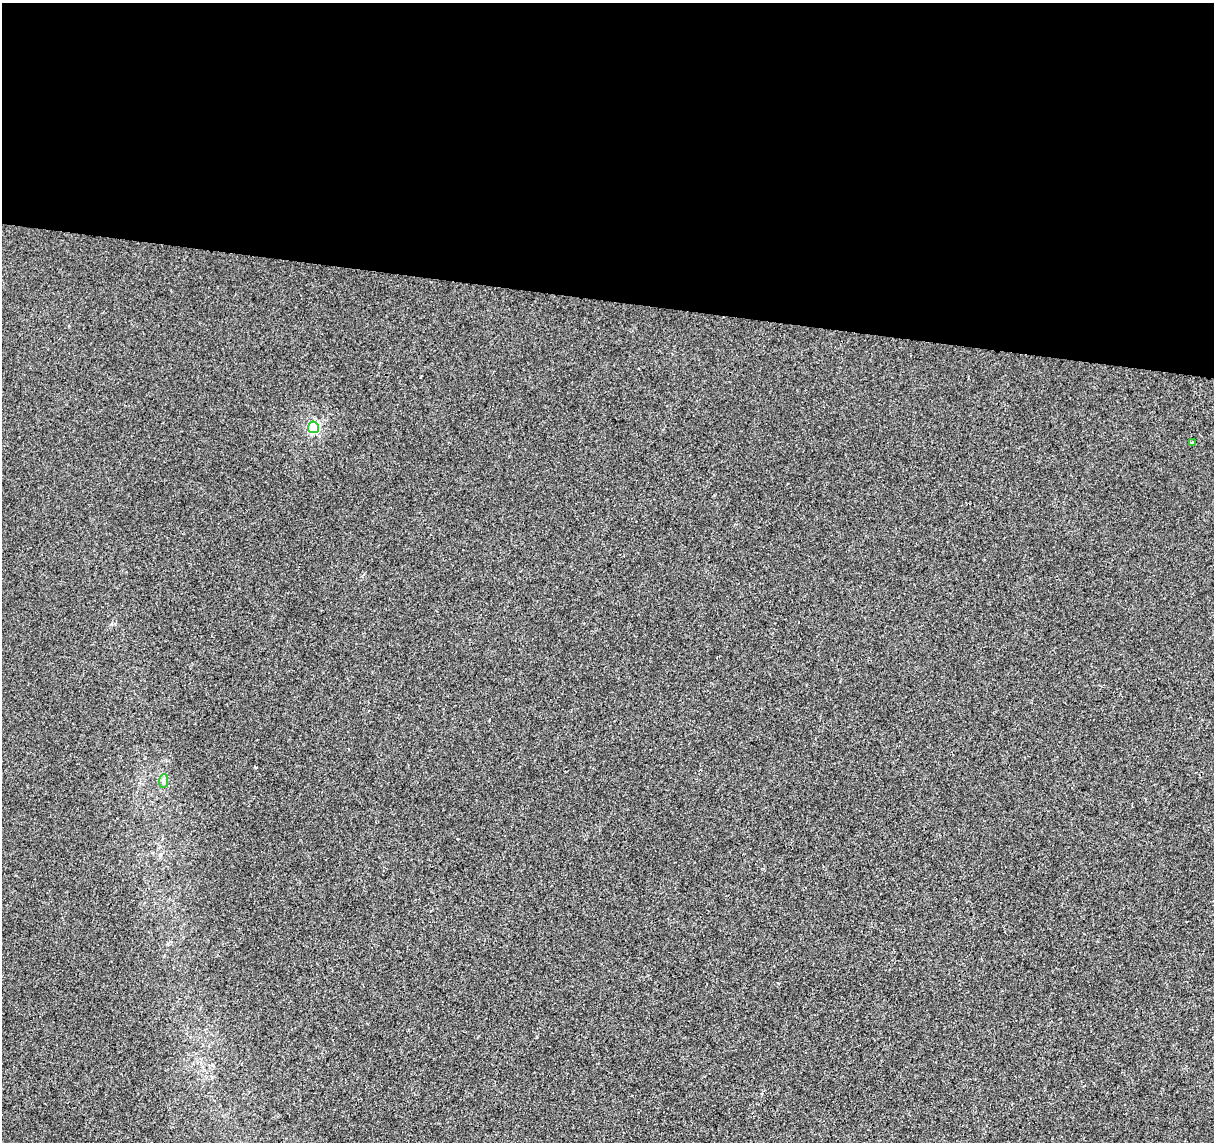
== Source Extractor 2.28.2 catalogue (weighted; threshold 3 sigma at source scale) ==
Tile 3 of 4 x 4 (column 3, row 1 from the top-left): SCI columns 2434-3645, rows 3703-4842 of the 4858 x 5067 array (HDU 1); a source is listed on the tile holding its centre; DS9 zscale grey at full resolution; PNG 1216 x 1144 px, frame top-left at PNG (2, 3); each listed source drawn as its Kron ellipse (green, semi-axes under 4 px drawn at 4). Shown black and unused: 26% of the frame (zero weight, under 2 of 3 exposures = <1% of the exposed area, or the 3 px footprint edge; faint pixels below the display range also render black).
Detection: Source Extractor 2.28.2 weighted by HDU 2 'WHT'; one run over the whole footprint, this tile lists its part. Background -2.32e-05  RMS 0.0042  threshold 0.0189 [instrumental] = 3 sigma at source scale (4.5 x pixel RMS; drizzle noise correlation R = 1.50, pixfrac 1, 0.0396/0.0396 arcsec/px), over >= 5 px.
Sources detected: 4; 1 cosmic-ray / hot-pixel residue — neither listed nor drawn; the other 3 listed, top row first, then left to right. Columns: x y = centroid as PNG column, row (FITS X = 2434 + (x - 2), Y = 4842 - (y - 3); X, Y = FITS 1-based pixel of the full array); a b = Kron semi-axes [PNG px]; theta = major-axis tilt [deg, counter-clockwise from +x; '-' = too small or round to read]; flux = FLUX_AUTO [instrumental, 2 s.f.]
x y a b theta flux
313 427 6 5 - 46
1192 442 3 3 - 1
163 781 7 4 88 0.9